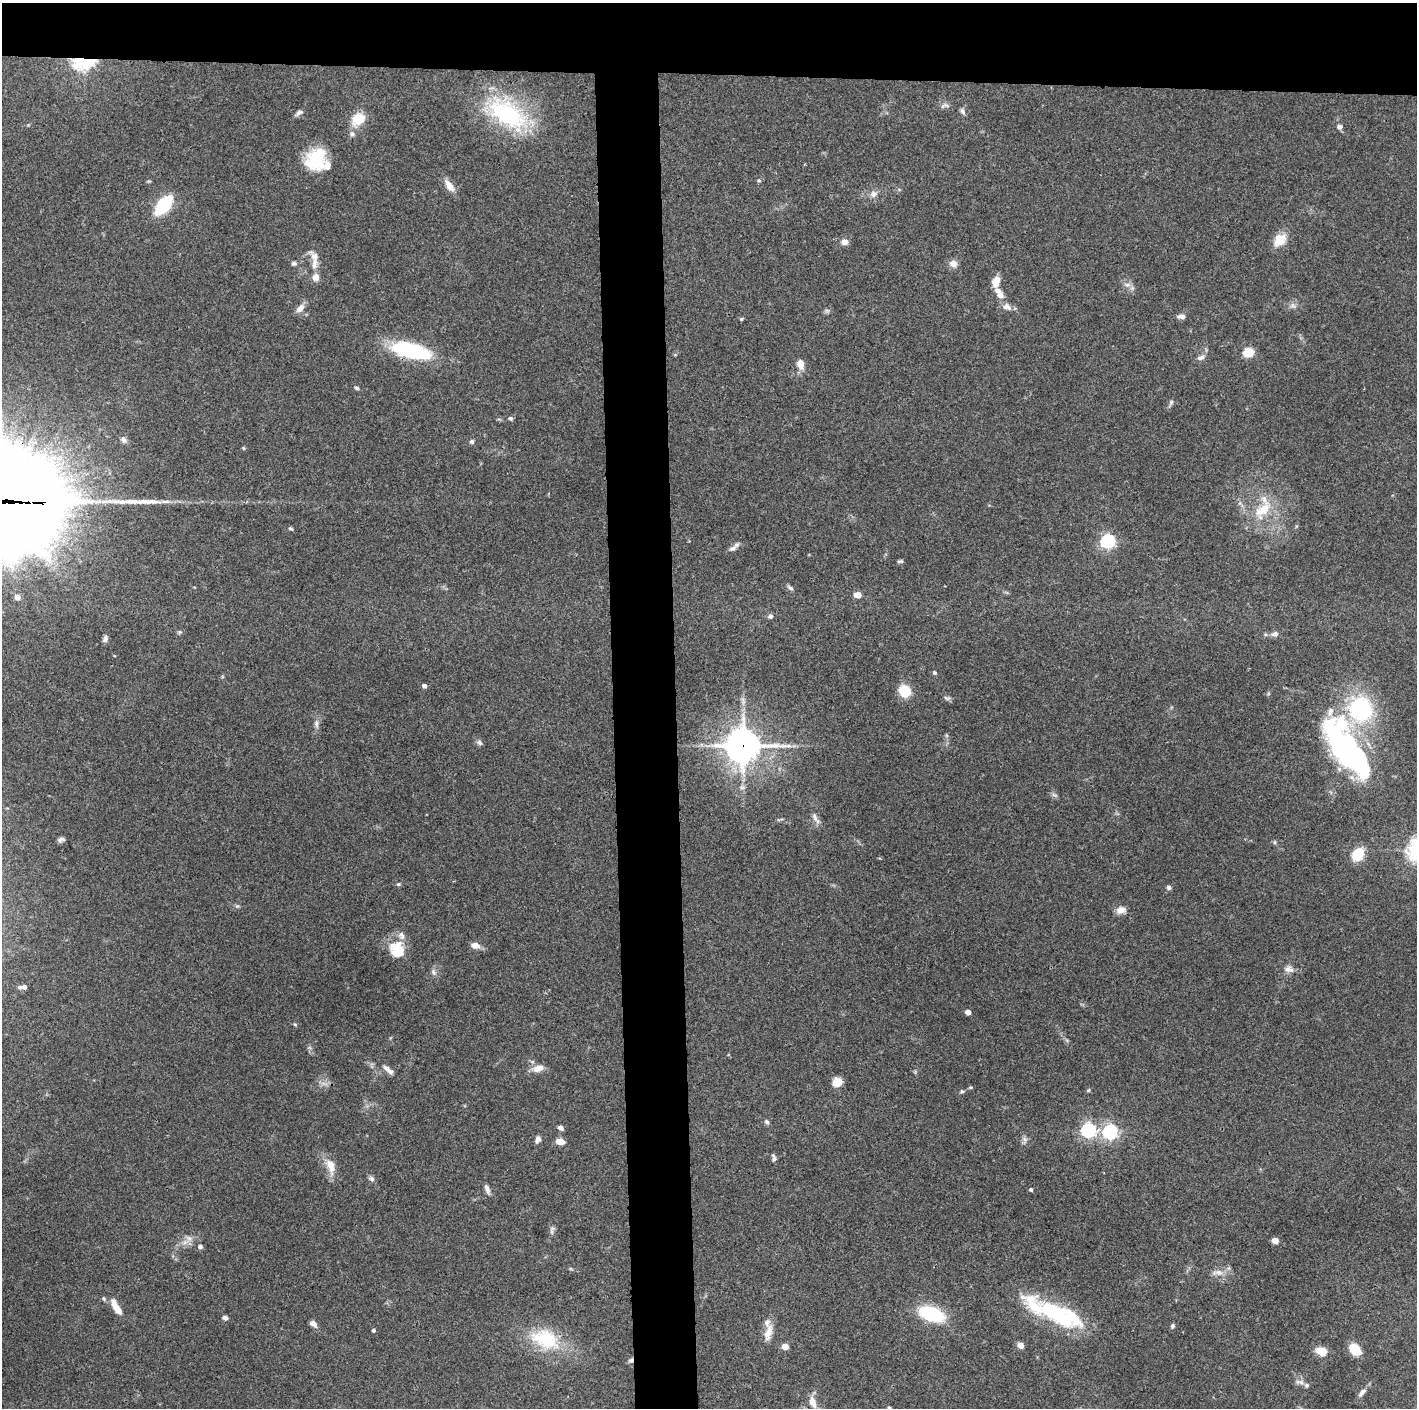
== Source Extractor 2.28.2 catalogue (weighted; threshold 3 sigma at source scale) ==
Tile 2 of 3 x 3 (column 2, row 1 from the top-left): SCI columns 1415-2829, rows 2813-4218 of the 4243 x 4223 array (HDU 1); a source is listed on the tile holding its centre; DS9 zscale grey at full resolution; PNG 1419 x 1410 px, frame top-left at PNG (2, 3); no overlay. Shown black and unused: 9% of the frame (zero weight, under 3 of 4 exposures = <1% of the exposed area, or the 3 px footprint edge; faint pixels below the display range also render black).
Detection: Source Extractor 2.28.2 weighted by HDU 2 'WHT'; one run over the whole footprint, this tile lists its part. Background 0.0727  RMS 0.0055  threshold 0.0245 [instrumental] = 3 sigma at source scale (4.5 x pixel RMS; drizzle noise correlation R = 1.50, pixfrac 1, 0.05/0.05 arcsec/px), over >= 5 px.
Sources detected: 131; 1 inside a brighter object's white glare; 1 long thin detection or spike segment (spike, bleed or trail) — not listed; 14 inside a brighter listed object's ellipse — not listed separately; the other 115 listed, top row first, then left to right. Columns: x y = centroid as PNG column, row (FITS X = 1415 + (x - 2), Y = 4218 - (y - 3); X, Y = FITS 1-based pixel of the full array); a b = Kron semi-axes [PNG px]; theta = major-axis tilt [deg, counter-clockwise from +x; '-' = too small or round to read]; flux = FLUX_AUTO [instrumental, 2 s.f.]
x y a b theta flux
83 61 14 8 -1 70
946 105 9 4 -30 1.4
962 111 9 6 -61 1.4
299 113 13 5 31 1.7
507 114 62 31 -36 57
358 119 15 11 33 12
1340 127 7 6 - 1.8
352 134 7 6 - 1.5
316 160 26 22 62 24
759 180 5 4 - 0.76
449 186 19 8 -54 4.9
873 194 9 8 - 2.6
163 205 17 9 49 38
1280 240 17 13 47 8.3
844 242 8 7 - 2.7
294 263 6 5 - 1.3
314 263 19 8 83 4.6
953 264 10 9 - 3.3
996 282 11 8 80 6.7
1127 285 8 6 -7 2
1000 295 9 8 - 2.9
1293 306 9 4 -48 1.4
1007 307 12 9 -22 3.3
300 308 13 8 50 3.3
827 310 7 4 -1 1
1181 316 10 5 -3 2.1
741 319 5 5 - 0.64
410 350 43 16 -13 46
1249 352 6 5 - 30
1201 357 12 6 22 2.1
800 364 8 6 -78 6.4
357 388 6 4 -17 0.94
1171 402 7 5 70 1.1
510 418 6 5 - 1
123 440 9 6 -71 2.1
472 441 6 6 - 1.1
244 448 5 3 - 0.56
20 502 42 6 2 1300
149 502 39 8 0 10
1263 509 31 15 42 15
291 529 6 4 -29 0.79
1108 541 7 6 - 130
732 548 13 6 37 2.2
900 561 9 4 5 0.88
790 588 10 4 -34 1.3
858 595 5 4 - 7.9
17 597 6 5 - 2.6
770 616 6 5 - 1.8
179 632 6 4 71 0.76
1275 634 8 6 12 2.2
105 639 10 6 74 1.7
935 673 5 5 - 0.84
424 686 5 4 - 1.7
905 691 14 12 -41 11
947 698 10 5 -15 1.3
1361 709 23 22 - 56
316 724 10 6 -86 1.9
479 743 8 6 -51 1.4
743 746 12 11 - 1000
1346 751 69 26 -52 110
1054 795 7 4 -18 1.1
815 817 14 6 -66 2.7
61 840 9 5 15 1.6
1274 842 6 4 -89 0.75
1358 854 13 10 53 13
398 884 6 3 -17 0.69
1169 887 6 5 - 1.1
1121 910 12 9 7 3.5
475 945 8 6 -11 4.3
397 950 18 16 -67 15
1288 969 14 8 -11 3.4
433 972 9 5 -50 1.5
23 987 8 4 2 2.7
968 1012 4 4 - 4.1
295 1024 5 4 - 0.62
538 1068 15 9 19 4.4
388 1070 15 6 -41 3.1
837 1082 10 8 33 6.6
1088 1090 6 4 60 0.67
962 1091 6 5 - 0.77
767 1122 7 5 -34 1.1
561 1128 6 5 - 1.9
1088 1130 6 6 - 140
1110 1132 6 6 - 130
1025 1139 7 6 - 1.6
538 1140 9 6 64 2
560 1141 10 6 -12 4
774 1158 9 5 -81 1.3
330 1166 22 10 -72 7.6
372 1179 8 6 -46 1.5
487 1189 13 5 -68 2.2
1031 1190 4 4 - 0.95
552 1232 8 4 89 1.2
189 1238 8 6 -43 2
1275 1241 5 4 - 6.8
200 1247 6 5 - 1.3
1219 1272 12 7 -18 3.2
117 1309 16 7 -54 6.2
1055 1313 58 20 -34 45
932 1314 24 12 -19 36
225 1318 6 5 - 1.7
313 1324 10 6 -38 2.3
1172 1326 6 5 - 1
373 1330 4 4 - 1
768 1332 25 10 76 6.4
545 1339 42 25 -21 30
1021 1345 5 4 - 5.4
785 1346 5 5 - 5.4
1355 1349 13 9 -43 11
1321 1351 11 7 -13 8.4
631 1360 7 6 - 1.5
1301 1382 8 5 -45 1.8
1362 1392 14 6 47 2.5
813 1402 17 9 -70 5.8
889 1407 4 4 - 0.71
Overlapping masked pixels (flux is a lower limit): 5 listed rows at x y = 83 61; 410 350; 20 502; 743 746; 631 1360
Isophote crosses this tile's border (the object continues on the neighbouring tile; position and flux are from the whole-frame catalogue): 1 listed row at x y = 20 502